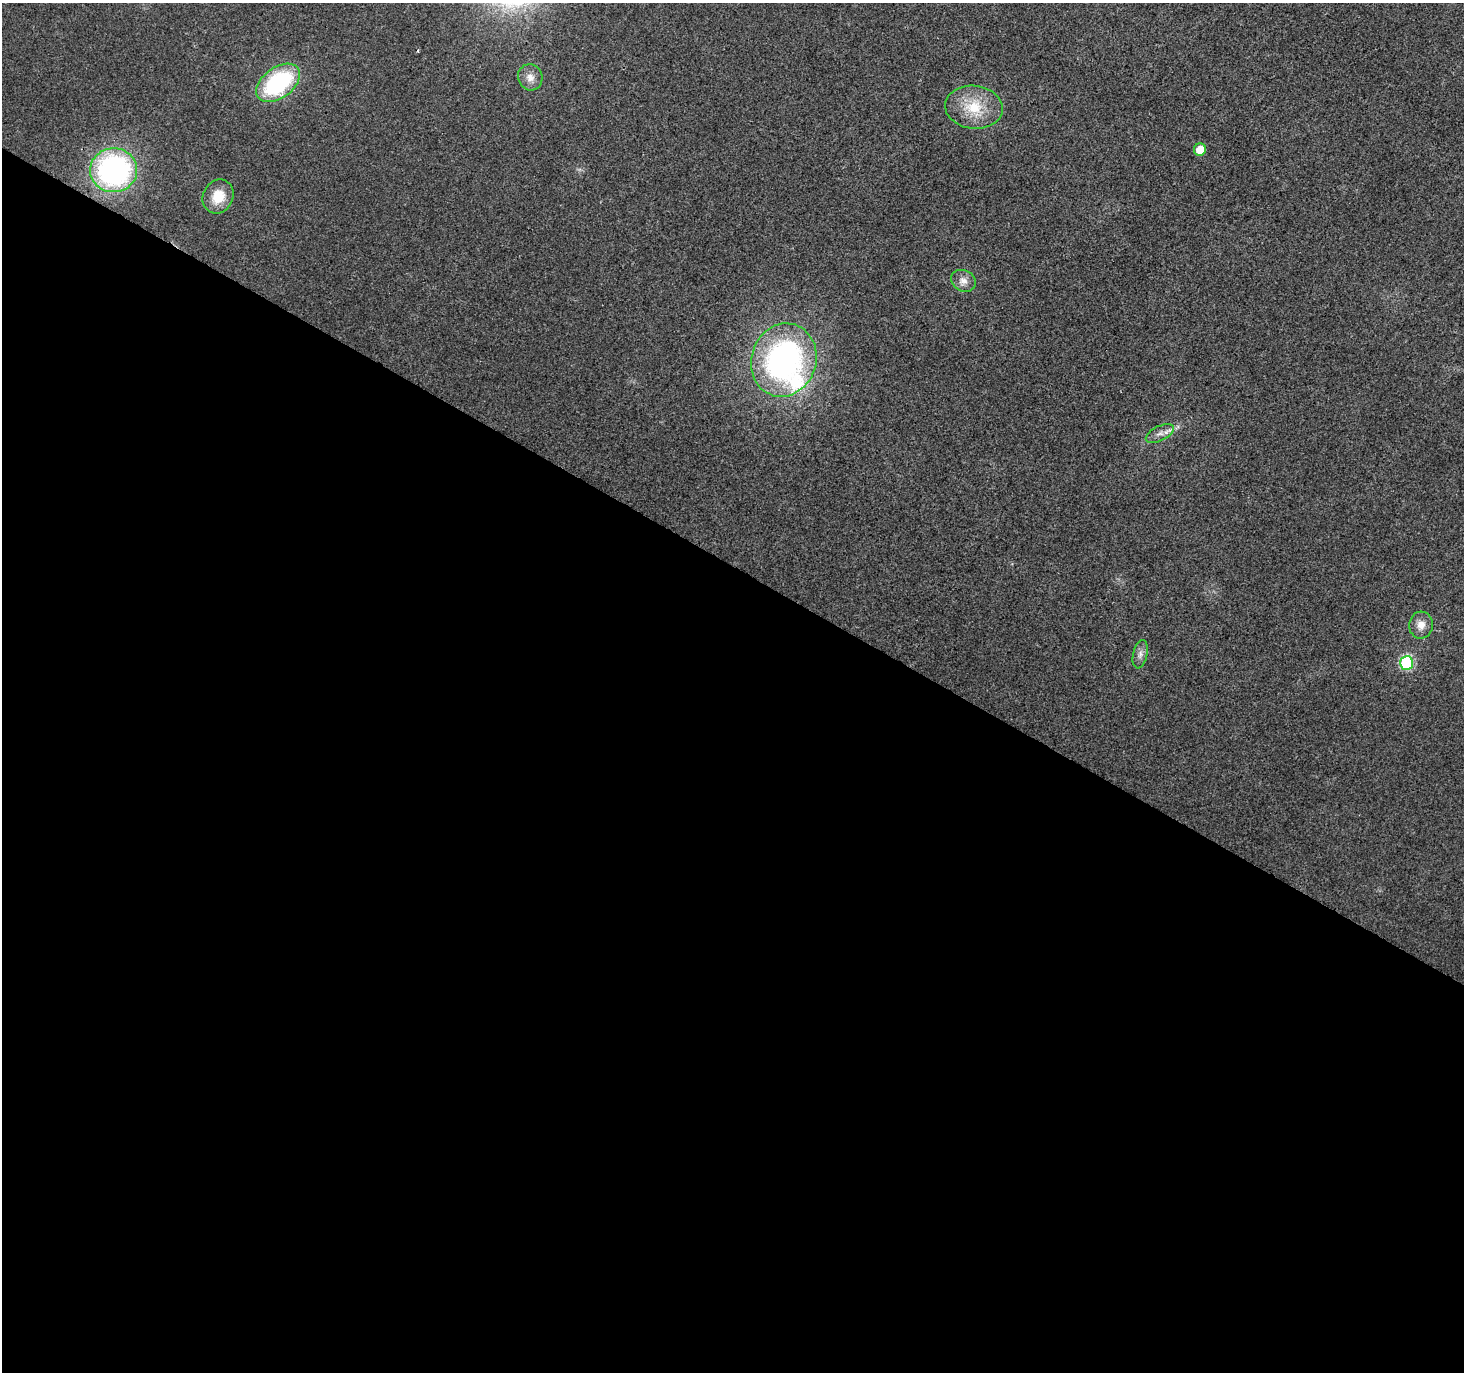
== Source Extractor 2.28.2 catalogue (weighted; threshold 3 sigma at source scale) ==
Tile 14 of 4 x 4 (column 2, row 4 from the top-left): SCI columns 1463-2924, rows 193-1562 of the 5855 x 5931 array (HDU 1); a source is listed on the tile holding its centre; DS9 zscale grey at full resolution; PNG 1466 x 1374 px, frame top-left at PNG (2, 3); each listed source drawn as its Kron ellipse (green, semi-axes under 4 px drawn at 4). Shown black and unused: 59% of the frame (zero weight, under 3 of 4 exposures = <1% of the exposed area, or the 3 px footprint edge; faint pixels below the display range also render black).
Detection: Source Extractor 2.28.2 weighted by HDU 2 'WHT'; one run over the whole footprint, this tile lists its part. Background 0.00519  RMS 0.0025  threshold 0.0111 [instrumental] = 3 sigma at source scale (4.5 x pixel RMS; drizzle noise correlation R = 1.50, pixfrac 1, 0.0396/0.0396 arcsec/px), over >= 5 px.
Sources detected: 13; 1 inside a brighter listed object's ellipse — not listed separately; the other 12 listed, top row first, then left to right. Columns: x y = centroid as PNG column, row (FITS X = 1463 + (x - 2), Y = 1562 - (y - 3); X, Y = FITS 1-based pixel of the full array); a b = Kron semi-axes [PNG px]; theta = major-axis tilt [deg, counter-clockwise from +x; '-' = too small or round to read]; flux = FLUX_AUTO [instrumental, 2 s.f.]
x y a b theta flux
530 77 13 12 - 2.2
278 83 25 15 36 28
974 107 29 21 -6 9
1200 149 6 6 - 3.4
114 170 23 22 - 58
218 196 18 15 61 5.4
963 281 13 10 -26 1.9
784 360 37 32 72 72
1160 433 15 7 26 1.7
1421 625 13 12 - 2.4
1140 654 14 7 77 1.4
1407 663 7 6 - 27